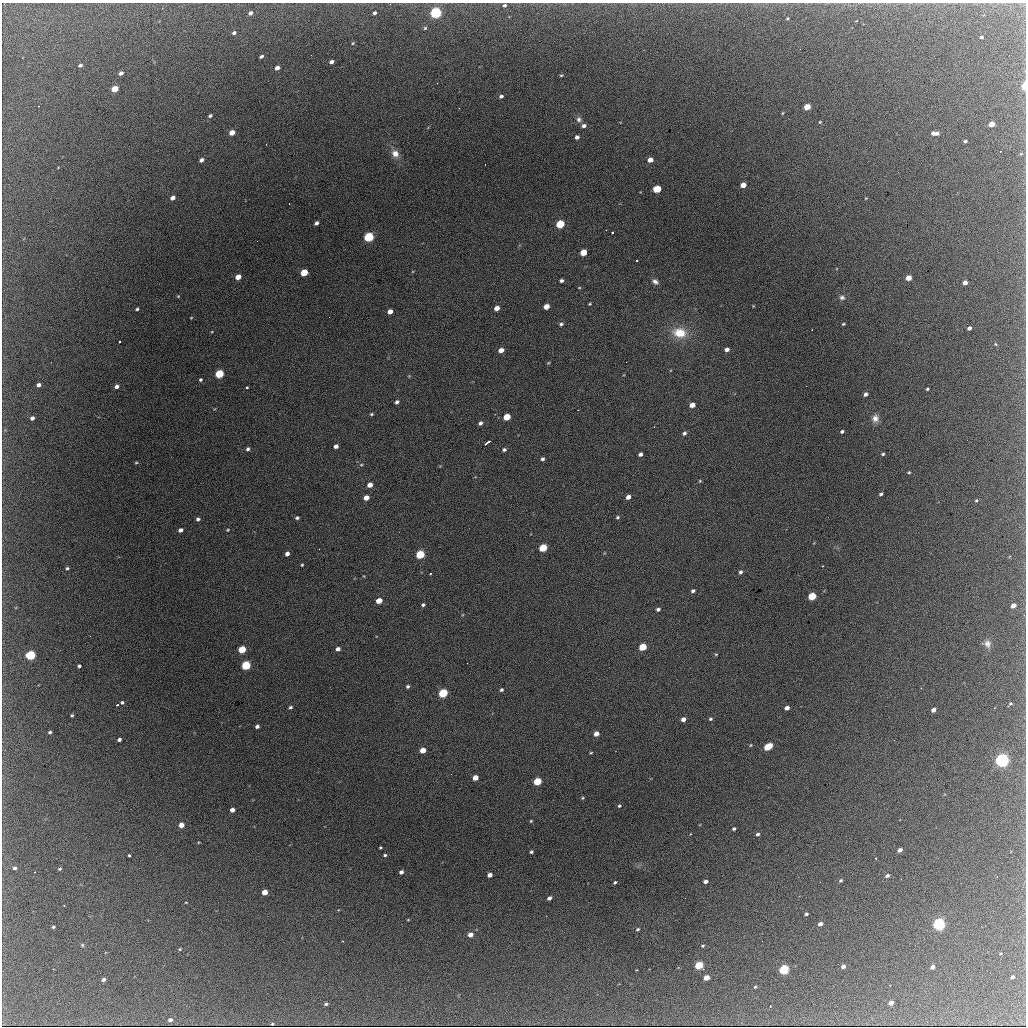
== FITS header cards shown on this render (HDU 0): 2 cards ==
NAXIS1  =                 1024 / length of data axis 1
NAXIS2  =                 1024 / length of data axis 2

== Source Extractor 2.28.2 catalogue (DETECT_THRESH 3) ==
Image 1024 x 1024 px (HDU 0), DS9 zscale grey, 1 PNG px = 1 image px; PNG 1028 x 1028 px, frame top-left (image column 1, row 1024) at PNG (2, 3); no overlay
Background 1740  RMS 30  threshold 90.4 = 3 sigma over >= 5 px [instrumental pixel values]
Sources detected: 211; all 211 listed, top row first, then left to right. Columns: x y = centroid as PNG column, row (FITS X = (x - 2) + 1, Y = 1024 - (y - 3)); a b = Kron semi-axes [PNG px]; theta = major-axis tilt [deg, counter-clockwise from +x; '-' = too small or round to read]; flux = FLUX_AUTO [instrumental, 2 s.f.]
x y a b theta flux
504 5 5 4 - 3800
250 13 4 3 - 7600
375 13 4 3 - 4800
436 13 5 5 - 360000
787 18 3 3 - 2300
425 28 4 3 - 2400
234 33 4 3 - 5700
981 37 4 3 - 4700
353 43 4 4 - 2100
311 55 2 2 - 2700
261 56 4 3 - 4800
331 62 4 3 - 7500
80 65 4 3 - 5200
277 68 4 3 - 11000
121 73 4 3 - 8700
561 75 4 3 - 2200
437 83 2 2 - 830
1024 86 5 3 - 57000
115 89 5 4 - 49000
501 96 4 3 - 5400
38 106 2 2 - 1100
807 107 5 4 - 39000
459 108 2 2 - 1400
783 113 5 3 - 2000
210 116 5 4 - 4400
579 119 8 7 - 6900
820 122 4 3 - 1800
991 124 4 4 - 30000
584 126 5 4 - 6900
232 132 5 4 - 21000
933 133 5 4 - 6600
937 133 4 3 - 6600
577 137 4 4 - 8400
965 141 3 3 - 3900
1000 152 2 2 - 970
395 154 11 9 -54 16000
1021 154 5 3 - 2000
201 160 4 3 - 7600
650 160 4 4 - 16000
743 185 4 4 - 22000
657 189 5 4 - 72000
173 198 4 4 - 12000
866 198 4 3 - 1500
316 223 4 3 - 7100
560 224 5 4 - 100000
612 232 3 3 - 9500
369 237 5 5 - 200000
583 252 5 4 - 39000
637 260 3 3 - 3800
304 272 5 4 - 61000
238 277 5 4 - 22000
908 278 4 4 - 24000
561 281 4 3 - 5000
655 282 8 6 -34 8100
965 282 4 4 - 11000
579 288 4 3 - 1600
178 296 4 4 - 1900
842 297 8 6 -21 6200
590 304 3 3 - 2100
546 306 5 4 - 23000
497 308 5 4 - 15000
137 309 4 3 - 3100
390 312 5 4 - 15000
191 318 3 2 - 1500
561 324 5 4 - 4000
843 324 3 3 - 2300
969 328 4 3 - 7100
812 330 2 2 - 1400
679 333 17 12 -9 48000
119 341 3 2 - 2400
995 344 5 3 - 1800
727 349 4 4 - 8100
501 350 5 4 - 15000
51 362 2 2 - 1700
626 362 2 2 - 1400
548 363 4 3 - 1900
219 374 5 4 - 120000
409 376 4 4 - 1600
200 380 4 3 - 3200
39 385 4 3 - 7500
117 386 4 4 - 8100
806 386 2 2 - 2200
247 387 3 3 - 5600
927 389 3 3 - 2700
866 394 4 3 - 6300
397 402 4 4 - 5000
692 405 5 4 - 17000
371 414 4 3 - 2600
507 417 5 4 - 44000
32 418 4 4 - 7100
875 418 9 8 - 13000
480 423 4 4 - 5500
842 431 4 3 - 4200
684 433 5 4 - 4500
487 442 7 3 36 7200
336 446 4 4 - 8900
248 449 5 4 - 4600
504 450 5 4 - 4100
640 454 4 4 - 5900
883 454 4 3 - 2800
543 459 4 4 - 4600
136 463 5 3 - 2000
361 465 5 3 - 1800
909 472 4 3 - 2200
700 481 4 3 - 2200
370 485 5 4 - 14000
881 494 4 3 - 4100
628 497 4 4 - 12000
366 498 5 4 - 19000
976 500 4 3 - 2200
617 517 4 4 - 2900
297 518 4 3 - 3700
198 519 4 4 - 4400
180 530 4 4 - 7300
228 530 4 3 - 2000
543 548 5 4 - 84000
287 554 4 4 - 7900
420 554 5 5 - 120000
302 565 3 2 - 2000
822 566 2 2 - 1700
67 568 3 3 - 3000
740 572 5 4 - 4600
431 573 3 3 - 3000
693 591 4 3 - 4500
812 596 5 4 - 81000
379 601 5 4 - 29000
423 605 4 3 - 3600
1013 606 4 4 - 15000
658 609 4 4 - 4800
987 644 10 8 -68 10000
643 647 5 4 - 65000
242 649 5 4 - 60000
338 649 5 4 - 7500
716 654 4 3 - 1600
30 655 5 5 - 180000
246 665 5 5 - 150000
79 666 3 3 - 3600
408 686 4 4 - 3600
921 688 3 2 - 1500
501 690 5 4 - 3300
443 693 5 5 - 130000
122 702 3 3 - 3100
1010 704 5 3 - 3200
117 705 3 2 - 6900
290 707 4 3 - 3300
787 708 4 4 - 9800
933 710 4 4 - 10000
72 715 3 3 - 2600
683 719 4 4 - 10000
710 719 4 4 - 2900
257 726 4 3 - 5400
50 732 3 3 - 3600
596 734 5 4 - 14000
119 739 4 3 - 6200
768 747 7 4 31 62000
423 750 5 4 - 23000
591 753 4 3 - 1800
1002 760 6 5 - 670000
451 774 2 2 - 1900
475 778 5 4 - 20000
537 781 5 4 - 79000
582 798 5 4 - 2300
619 806 4 3 - 2900
232 810 4 4 - 13000
531 821 4 3 - 2000
181 825 4 4 - 19000
734 829 3 3 - 3600
758 834 4 4 - 4200
380 847 3 3 - 2200
900 850 4 3 - 10000
531 852 4 3 - 3800
129 855 3 3 - 2200
385 855 4 3 - 3100
876 858 2 2 - 1400
15 868 5 4 - 4600
59 869 4 3 - 2900
34 872 3 2 - 1100
401 872 4 4 - 7000
490 875 4 4 - 12000
887 876 4 3 - 5300
997 877 2 2 - 1200
841 880 3 3 - 2800
705 881 4 3 - 7600
615 882 3 3 - 3300
265 892 4 4 - 26000
549 898 4 3 - 7500
186 902 4 2 - 1300
64 905 2 2 - 1900
806 914 3 3 - 3400
408 920 3 2 - 1400
820 924 4 3 - 11000
939 924 5 5 - 460000
53 927 3 3 - 3300
638 929 5 4 - 3100
470 935 4 4 - 14000
82 945 5 4 - 2400
703 946 5 4 - 2500
180 949 4 3 - 2100
699 965 5 4 - 110000
843 966 4 4 - 7400
932 967 4 3 - 9300
784 970 5 4 - 220000
1012 977 4 3 - 5900
706 978 4 4 - 25000
103 979 4 3 - 5700
755 987 3 3 - 2200
891 1003 4 4 - 13000
326 1004 4 3 - 3500
770 1006 3 2 - 1700
170 1020 5 4 - 7100
272 1024 3 2 - 2200
At the frame edge (FLAGS 8, measured only in part): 1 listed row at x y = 1024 86